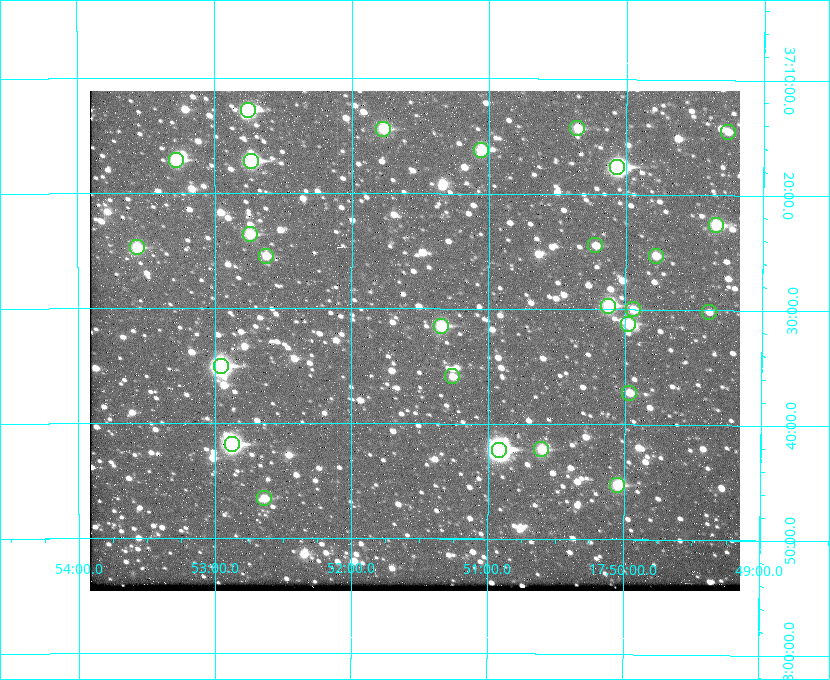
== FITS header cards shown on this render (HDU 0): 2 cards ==
NAXIS1  =                  650 / Width of table row in bytes
NAXIS2  =                  500 / Number of rows in table

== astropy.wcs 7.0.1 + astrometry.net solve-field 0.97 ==
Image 650 x 500 px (HDU 0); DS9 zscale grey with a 90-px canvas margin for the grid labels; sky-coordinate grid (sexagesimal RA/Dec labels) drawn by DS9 from the SOLVED WCS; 27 Tycho-2 reference stars matched to detected sources circled (green)
Header WCS: none
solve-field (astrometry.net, Tycho-2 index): SOLVED blind (the file carries no WCS)
Solved WCS: RA---TAN-SIP/DEC--TAN-SIP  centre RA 17:51:32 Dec +37:33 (267.88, +37.55 deg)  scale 5.22 arcsec/px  FOV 56.5' x 43.5'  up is +180 deg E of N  parity flipped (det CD > 0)
(file carries no celestial WCS; the grid is the blind solution)
Tycho-2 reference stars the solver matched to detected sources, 27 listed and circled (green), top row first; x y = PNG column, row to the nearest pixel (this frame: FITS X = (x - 90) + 1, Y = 500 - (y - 91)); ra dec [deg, ICRS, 3 dp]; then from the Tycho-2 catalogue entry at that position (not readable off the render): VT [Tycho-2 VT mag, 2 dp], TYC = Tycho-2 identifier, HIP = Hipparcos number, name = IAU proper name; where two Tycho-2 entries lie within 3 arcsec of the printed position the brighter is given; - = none
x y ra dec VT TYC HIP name
248 110 268.189 +37.213 9.71 2620-542-1 - -
577 128 267.589 +37.238 11.09 2619-212-1 - -
383 129 267.943 +37.240 10.39 2620-505-1 - -
728 132 267.316 +37.242 12.03 2619-611-1 - -
481 150 267.764 +37.270 10.17 2620-784-1 - -
176 160 268.319 +37.285 9.88 2620-536-1 - -
251 161 268.183 +37.286 8.98 2620-786-1 87506 -
617 167 267.517 +37.293 8.96 2619-379-1 - -
716 225 267.335 +37.377 10.60 2619-634-1 - -
250 234 268.186 +37.393 10.44 2620-175-1 - -
595 245 267.555 +37.408 11.50 2619-358-1 - -
137 247 268.392 +37.412 10.60 2620-800-1 - -
266 256 268.156 +37.424 11.25 2620-712-1 - -
656 256 267.445 +37.422 11.17 2619-451-1 - -
608 306 267.531 +37.495 10.07 2619-274-1 - -
633 309 267.485 +37.500 11.33 2619-40-1 - -
709 312 267.347 +37.503 12.15 3088-638-1 - -
628 324 267.494 +37.522 10.35 3088-270-1 - -
441 326 267.836 +37.525 9.96 3089-889-1 - -
221 366 268.239 +37.584 8.64 3089-755-1 - -
452 376 267.815 +37.598 11.54 3089-1081-1 - -
629 393 267.491 +37.621 11.40 3088-1284-1 - -
232 444 268.219 +37.697 8.93 3089-671-1 - -
541 449 267.652 +37.703 11.04 3089-693-1 - -
499 450 267.730 +37.705 8.13 3089-1203-1 87349 -
617 485 267.512 +37.755 10.10 3089-2332-1 - -
264 498 268.159 +37.775 11.22 3089-2245-1 - -